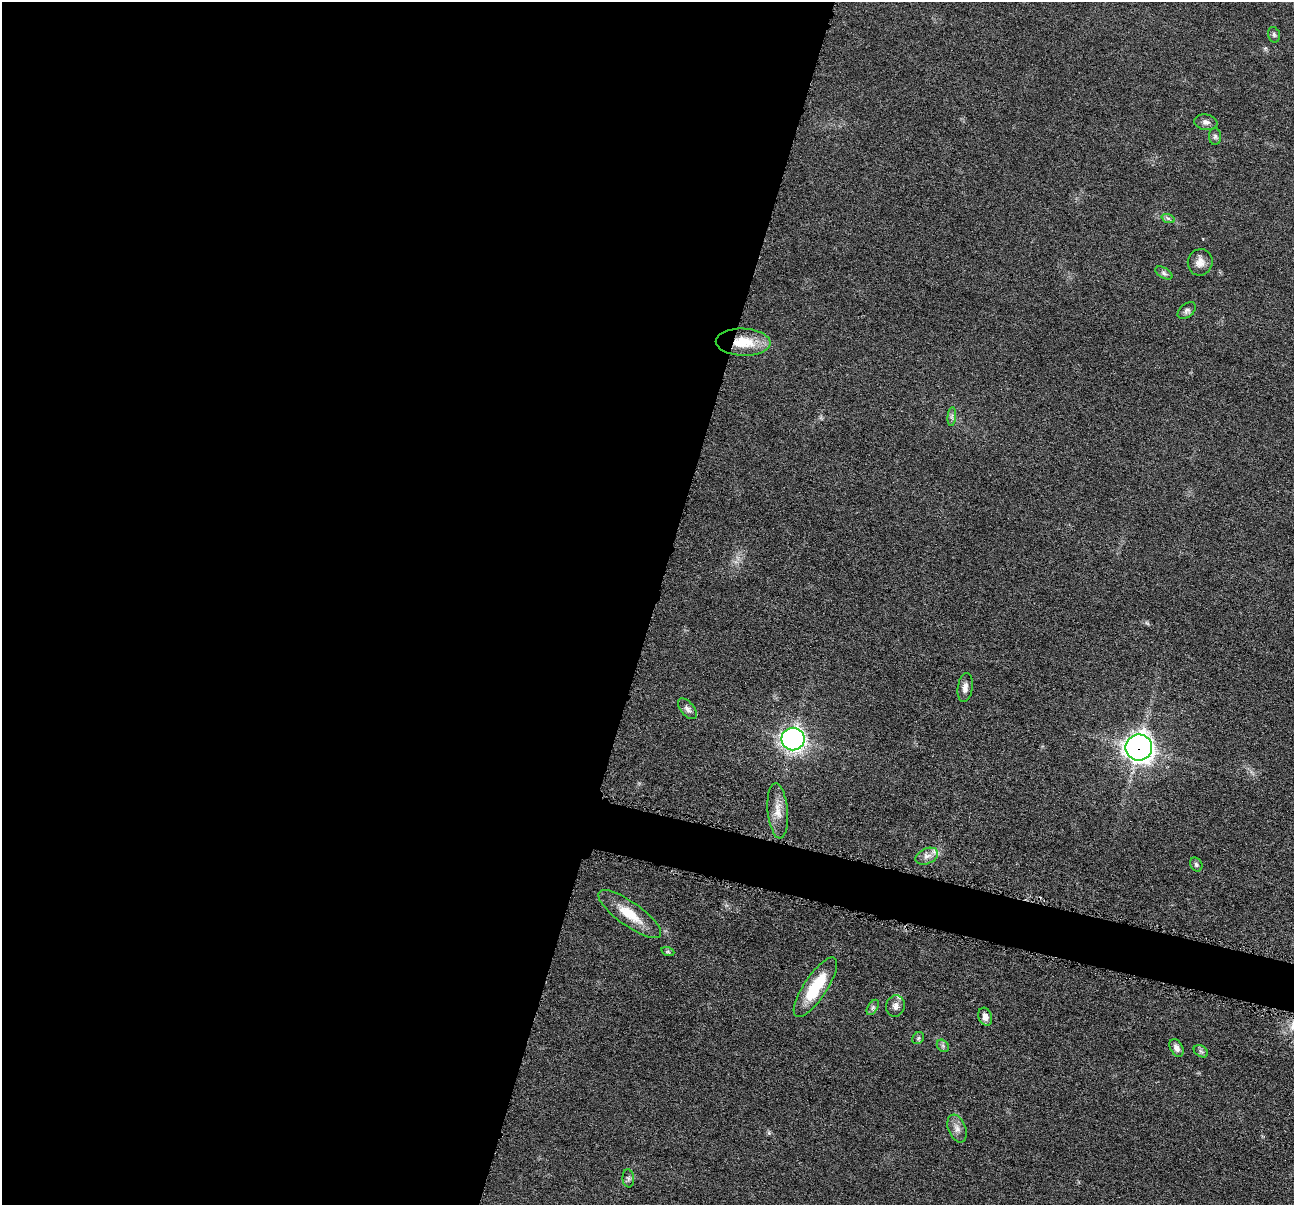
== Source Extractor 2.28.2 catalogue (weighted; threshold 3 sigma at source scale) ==
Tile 5 of 4 x 4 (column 1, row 2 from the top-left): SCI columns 8-1299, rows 2664-3866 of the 5181 x 5200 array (HDU 1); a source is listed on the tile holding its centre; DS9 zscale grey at full resolution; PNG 1296 x 1207 px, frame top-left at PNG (2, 2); each listed source drawn as its Kron ellipse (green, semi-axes under 4 px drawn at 4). Shown black and unused: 53% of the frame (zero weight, under 4 of 8 exposures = <1% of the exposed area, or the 3 px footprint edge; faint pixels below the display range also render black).
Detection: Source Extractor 2.28.2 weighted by HDU 2 'WHT'; one run over the whole footprint, this tile lists its part. Background 0.0363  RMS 0.0033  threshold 0.0133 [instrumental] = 3 sigma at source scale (4.09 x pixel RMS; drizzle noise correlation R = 1.36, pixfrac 0.8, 0.05/0.05 arcsec/px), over >= 5 px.
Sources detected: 30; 1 cosmic-ray / hot-pixel residue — neither listed nor drawn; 1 inside a brighter listed object's ellipse — not listed separately; the other 28 listed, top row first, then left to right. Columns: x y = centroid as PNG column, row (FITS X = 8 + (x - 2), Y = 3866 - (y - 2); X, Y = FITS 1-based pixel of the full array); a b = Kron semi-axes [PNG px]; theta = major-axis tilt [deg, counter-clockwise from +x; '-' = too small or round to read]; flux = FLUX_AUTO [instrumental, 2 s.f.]
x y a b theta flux
1274 35 8 5 -75 0.64
1206 122 12 7 -9 1.3
1215 136 8 6 88 0.76
1168 218 7 4 -19 0.55
1200 262 13 12 - 2.6
1164 273 9 5 -31 0.8
1187 311 10 6 38 0.96
743 342 27 13 -2 9.3
952 417 9 4 85 0.73
965 688 14 7 81 1.7
687 709 12 6 -50 1.3
793 739 11 11 - 91
1139 747 13 13 - 170
778 811 28 10 -85 4
927 856 12 7 23 1.7
1196 864 7 5 -58 0.64
630 914 37 12 -35 7.8
668 952 7 4 -18 0.53
815 987 35 11 56 13
895 1006 11 9 76 1.7
873 1007 8 5 59 0.73
985 1017 9 6 -70 1.4
918 1038 6 5 - 0.61
943 1046 7 5 -46 0.67
1177 1048 9 6 -62 1.4
1201 1051 8 5 -31 0.73
957 1128 14 8 -69 2
628 1178 9 6 -84 0.78
Overlapping masked pixels (flux is a lower limit): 2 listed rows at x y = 743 342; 1139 747